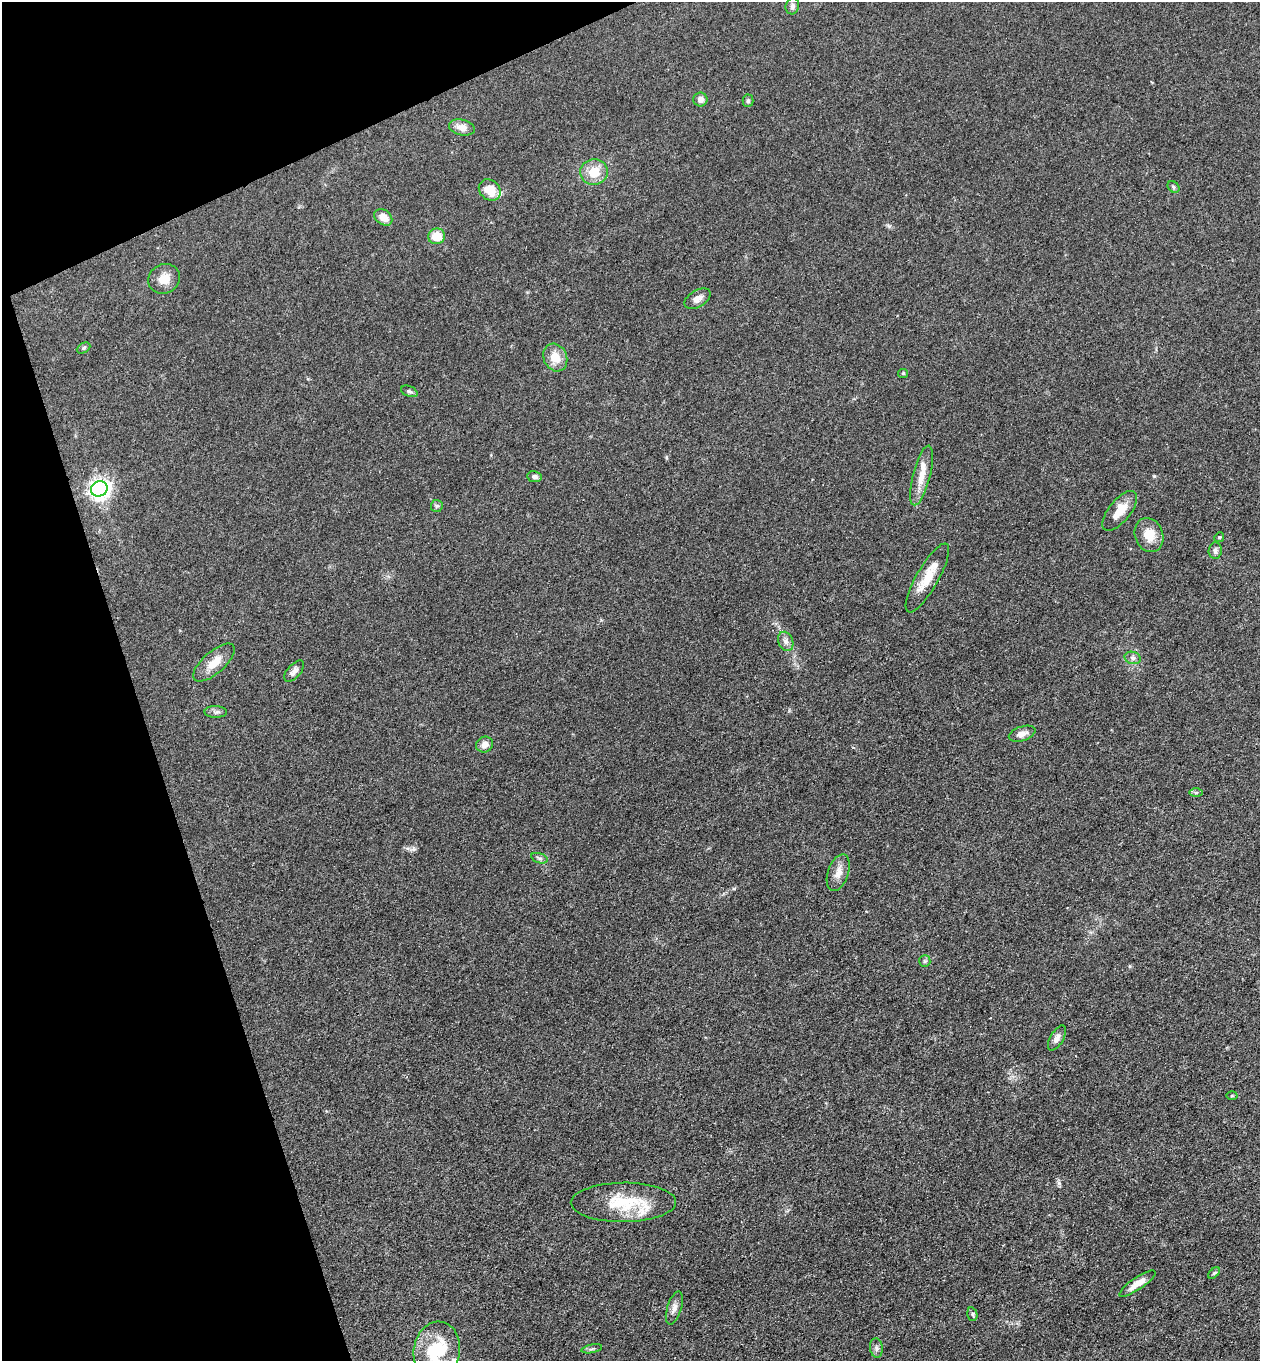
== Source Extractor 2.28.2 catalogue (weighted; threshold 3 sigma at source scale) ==
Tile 5 of 4 x 4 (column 1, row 2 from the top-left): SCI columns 301-1558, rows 2775-4133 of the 5504 x 5548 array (HDU 1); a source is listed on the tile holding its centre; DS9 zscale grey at full resolution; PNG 1262 x 1363 px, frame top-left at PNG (2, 2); each listed source drawn as its Kron ellipse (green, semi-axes under 4 px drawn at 4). Shown black and unused: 17% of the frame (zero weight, under 3 of 4 exposures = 5% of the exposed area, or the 3 px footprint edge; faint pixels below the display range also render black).
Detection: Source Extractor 2.28.2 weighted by HDU 2 'WHT'; one run over the whole footprint, this tile lists its part. Background 0.0705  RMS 0.0058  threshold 0.0259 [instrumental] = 3 sigma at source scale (4.5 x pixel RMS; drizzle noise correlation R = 1.50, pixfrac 1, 0.05/0.05 arcsec/px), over >= 5 px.
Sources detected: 51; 6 inside a brighter listed object's ellipse — not listed separately; the other 45 listed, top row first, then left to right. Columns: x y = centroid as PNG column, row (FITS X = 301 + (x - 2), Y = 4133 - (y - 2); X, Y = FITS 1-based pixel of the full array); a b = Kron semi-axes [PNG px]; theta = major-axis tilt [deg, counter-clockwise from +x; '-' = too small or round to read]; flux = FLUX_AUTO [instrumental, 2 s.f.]
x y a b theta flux
792 6 8 6 77 1.7
700 99 7 7 - 3.1
748 101 6 5 - 1.1
462 127 13 7 -12 5
594 172 14 12 12 10
1173 187 6 5 - 0.96
490 190 12 9 -42 10
383 217 10 7 -37 6.1
436 236 8 8 - 10
164 279 16 14 27 6.9
698 299 14 8 30 3.2
83 348 7 5 27 1
555 357 14 11 -65 8.4
903 373 5 4 - 0.62
409 391 8 5 -21 1.2
922 476 31 8 76 8.4
535 477 7 5 -7 1.8
99 489 8 7 - 310
437 506 6 6 - 1
1120 511 24 11 51 9.7
1149 535 17 14 -71 9.3
1219 537 5 4 - 0.67
1215 551 8 6 84 1.7
927 578 39 11 60 12
786 641 10 7 -67 2.5
1133 658 8 6 -16 1.8
214 663 26 11 41 9.1
294 671 13 6 49 2.8
216 712 11 6 -1 1.8
1022 734 14 7 18 4.1
485 744 9 7 25 3.1
1196 793 7 4 0 1
539 858 8 5 -19 1.4
838 873 19 10 71 5.2
925 961 6 5 - 0.98
1057 1038 14 6 59 3
1232 1096 5 3 - 0.59
623 1202 52 19 0 26
1214 1273 7 4 44 0.8
1137 1284 21 6 34 6
674 1308 17 7 72 3.3
972 1314 7 5 -75 0.98
876 1348 9 6 -83 1.9
592 1349 10 3 11 1
437 1350 29 23 80 32
Isophote crosses this tile's border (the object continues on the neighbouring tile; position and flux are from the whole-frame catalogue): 1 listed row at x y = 437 1350
Unlisted compact peaks at least as high as the median listed source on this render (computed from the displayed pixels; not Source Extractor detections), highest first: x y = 1059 1183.